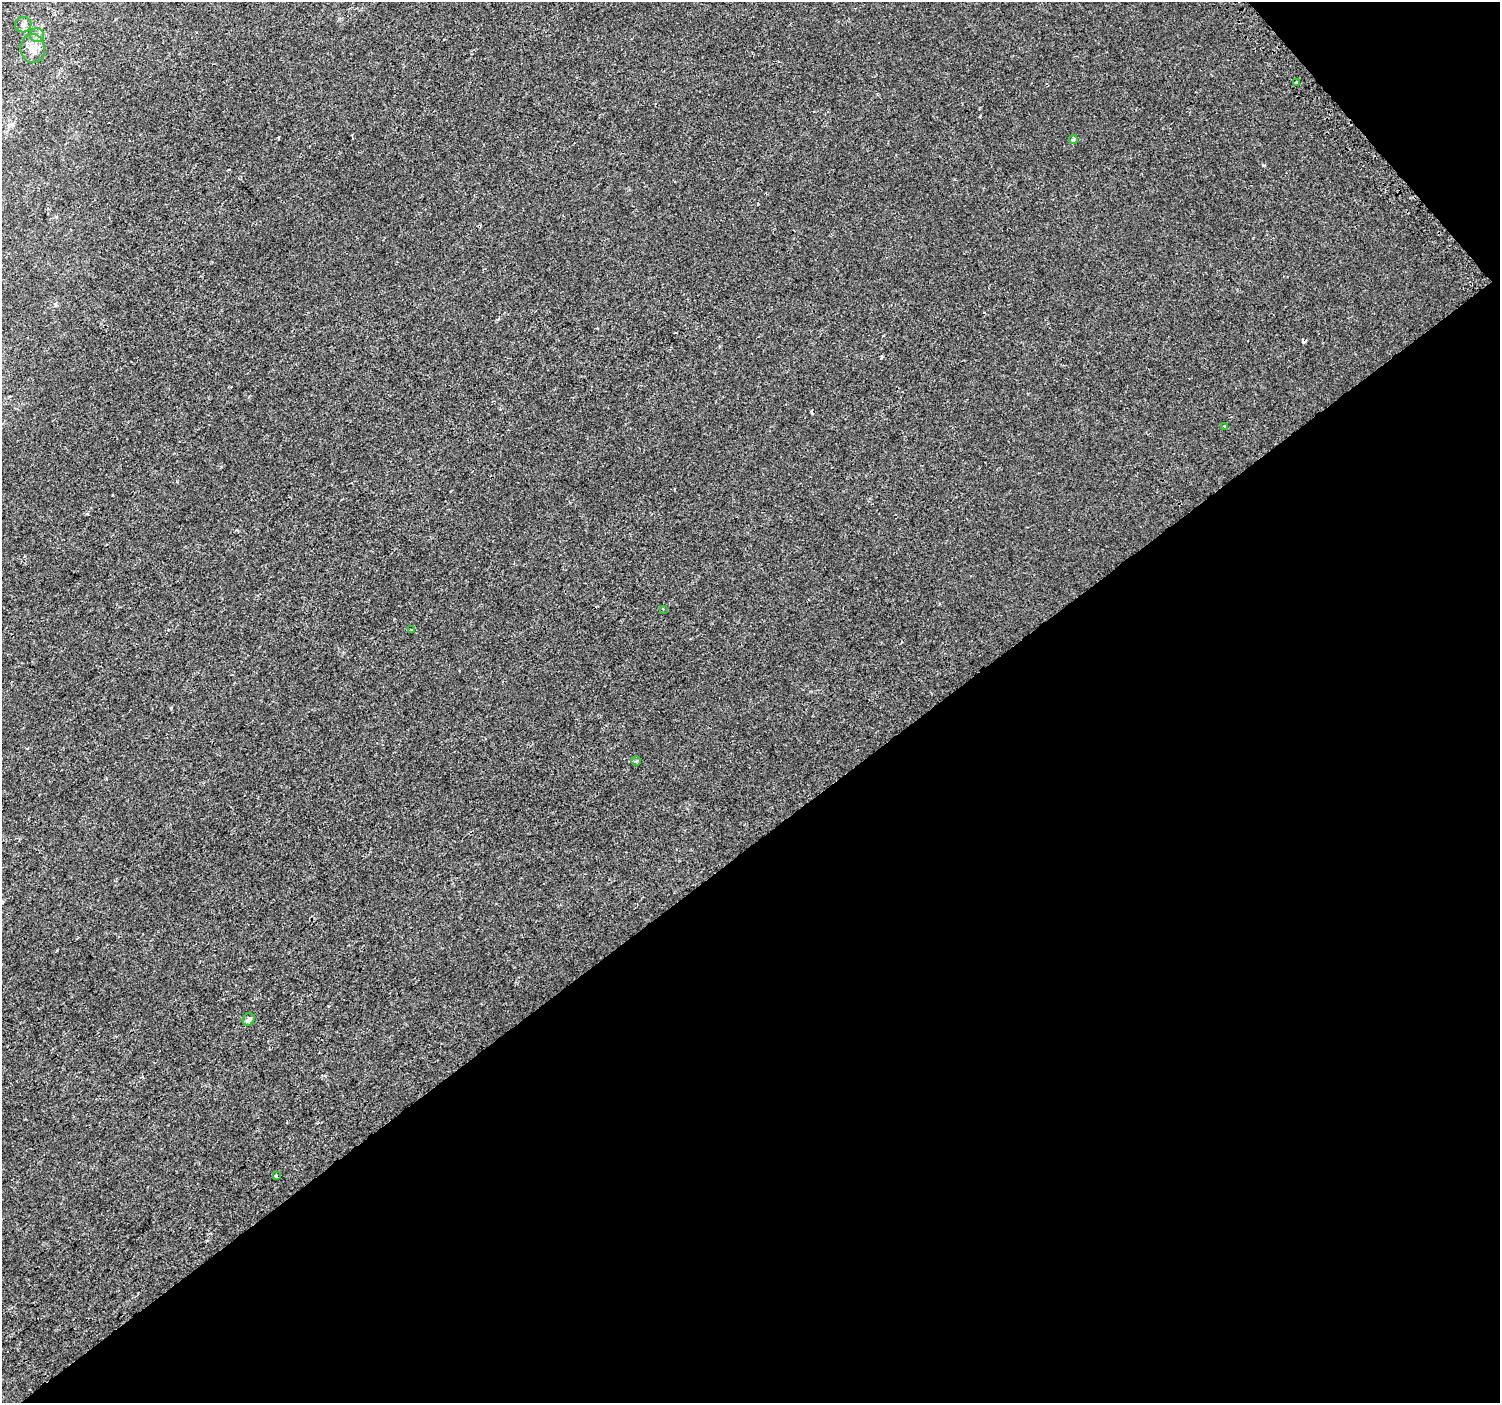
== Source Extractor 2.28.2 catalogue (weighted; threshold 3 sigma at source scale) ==
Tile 12 of 4 x 4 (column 4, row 3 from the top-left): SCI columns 4516-6013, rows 1562-2962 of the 6044 x 5984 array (HDU 1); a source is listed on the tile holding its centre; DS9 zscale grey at full resolution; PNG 1502 x 1405 px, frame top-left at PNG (2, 2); each listed source drawn as its Kron ellipse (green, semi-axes under 4 px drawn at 4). Shown black and unused: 41% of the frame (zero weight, under 2 of 3 exposures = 2% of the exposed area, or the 3 px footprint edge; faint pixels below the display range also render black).
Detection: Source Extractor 2.28.2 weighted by HDU 2 'WHT'; one run over the whole footprint, this tile lists its part. Background 7.43e-05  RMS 0.0033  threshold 0.0147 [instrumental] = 3 sigma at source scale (4.5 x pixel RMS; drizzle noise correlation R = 1.50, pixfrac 1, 0.0396/0.0396 arcsec/px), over >= 5 px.
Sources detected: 13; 2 cosmic-ray / hot-pixel residue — neither listed nor drawn; the other 11 listed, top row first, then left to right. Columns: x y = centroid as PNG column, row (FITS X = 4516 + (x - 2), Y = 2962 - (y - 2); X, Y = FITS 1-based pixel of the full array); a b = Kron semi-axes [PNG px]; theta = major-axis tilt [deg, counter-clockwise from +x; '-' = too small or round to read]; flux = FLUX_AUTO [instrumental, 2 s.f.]
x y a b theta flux
23 25 8 7 - 1.1
37 35 7 7 - 1.1
33 48 14 12 -85 3.6
1297 83 3 3 - 4.3
1073 140 4 3 - 1.9
1225 426 3 2 - 0.53
663 609 3 3 - 0.21
411 630 4 3 - 0.29
636 761 5 4 - 0.52
249 1019 6 5 - 1.1
276 1176 4 3 - 1.7
Unlisted compact peaks at least as high as the median listed source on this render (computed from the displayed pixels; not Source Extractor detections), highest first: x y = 1263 165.